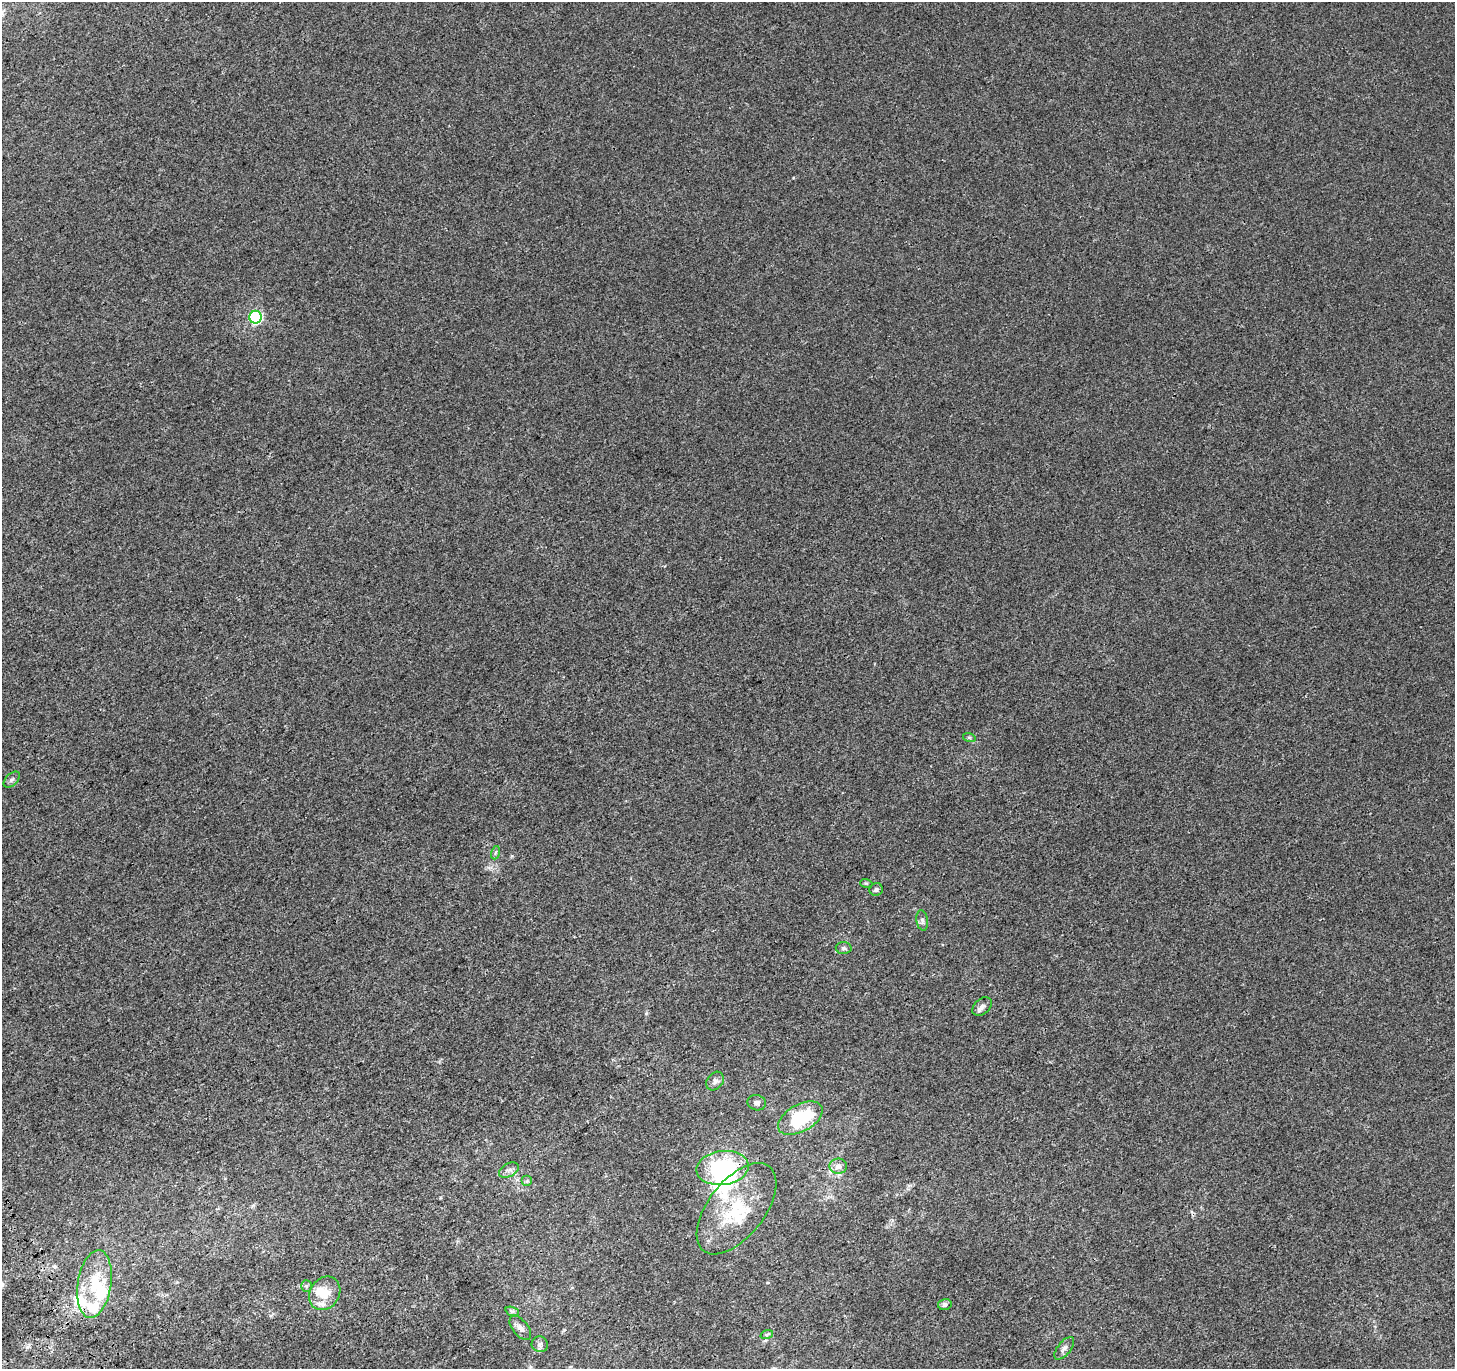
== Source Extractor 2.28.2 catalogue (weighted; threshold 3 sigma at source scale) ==
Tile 7 of 4 x 4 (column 3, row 2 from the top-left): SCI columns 3048-4500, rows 2980-4346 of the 6099 x 6021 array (HDU 1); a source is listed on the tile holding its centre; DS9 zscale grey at full resolution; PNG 1457 x 1371 px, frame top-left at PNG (2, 2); each listed source drawn as its Kron ellipse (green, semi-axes under 4 px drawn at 4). Shown black and unused: <1% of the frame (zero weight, under 3 of 4 exposures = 9% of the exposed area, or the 3 px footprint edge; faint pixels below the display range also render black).
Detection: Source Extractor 2.28.2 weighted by HDU 2 'WHT'; one run over the whole footprint, this tile lists its part. Background 0.0015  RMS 0.003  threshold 0.0133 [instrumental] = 3 sigma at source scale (4.5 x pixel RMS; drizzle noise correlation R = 1.50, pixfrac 1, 0.0396/0.0396 arcsec/px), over >= 5 px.
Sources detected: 35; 4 inside a brighter object's white glare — neither listed nor drawn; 5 inside a brighter listed object's ellipse — not listed separately; the other 26 listed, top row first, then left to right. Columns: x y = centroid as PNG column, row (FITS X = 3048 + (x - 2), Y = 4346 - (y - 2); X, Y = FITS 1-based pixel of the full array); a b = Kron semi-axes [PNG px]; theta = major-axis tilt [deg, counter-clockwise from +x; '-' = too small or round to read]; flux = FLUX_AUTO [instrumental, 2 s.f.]
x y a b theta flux
256 317 6 6 - 42
969 737 6 4 -18 0.41
12 780 10 6 45 0.75
495 853 7 4 71 0.47
866 883 6 4 -17 0.3
876 890 7 6 - 0.71
922 920 10 5 -80 0.83
844 948 8 6 -2 0.71
982 1006 11 7 45 1.3
715 1081 10 8 51 1.1
757 1103 9 7 -12 0.98
800 1118 24 13 29 15
838 1166 9 7 -1 1.6
723 1168 26 17 7 30
509 1170 10 6 29 1.1
527 1181 5 5 - 0.48
736 1209 53 28 52 18
94 1284 34 16 81 11
306 1286 6 5 - 0.57
325 1293 18 14 58 4.9
945 1304 7 5 17 0.92
512 1311 7 4 -18 0.59
520 1328 14 7 -51 1.7
767 1334 6 4 19 0.47
540 1344 8 8 - 0.99
1064 1348 13 6 51 1.2
Overlapping masked pixels (flux is a lower limit): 1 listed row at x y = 723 1168
Unlisted compact peaks at least as high as the median listed source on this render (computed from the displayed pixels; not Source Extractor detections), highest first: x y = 646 1013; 793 178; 27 1347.